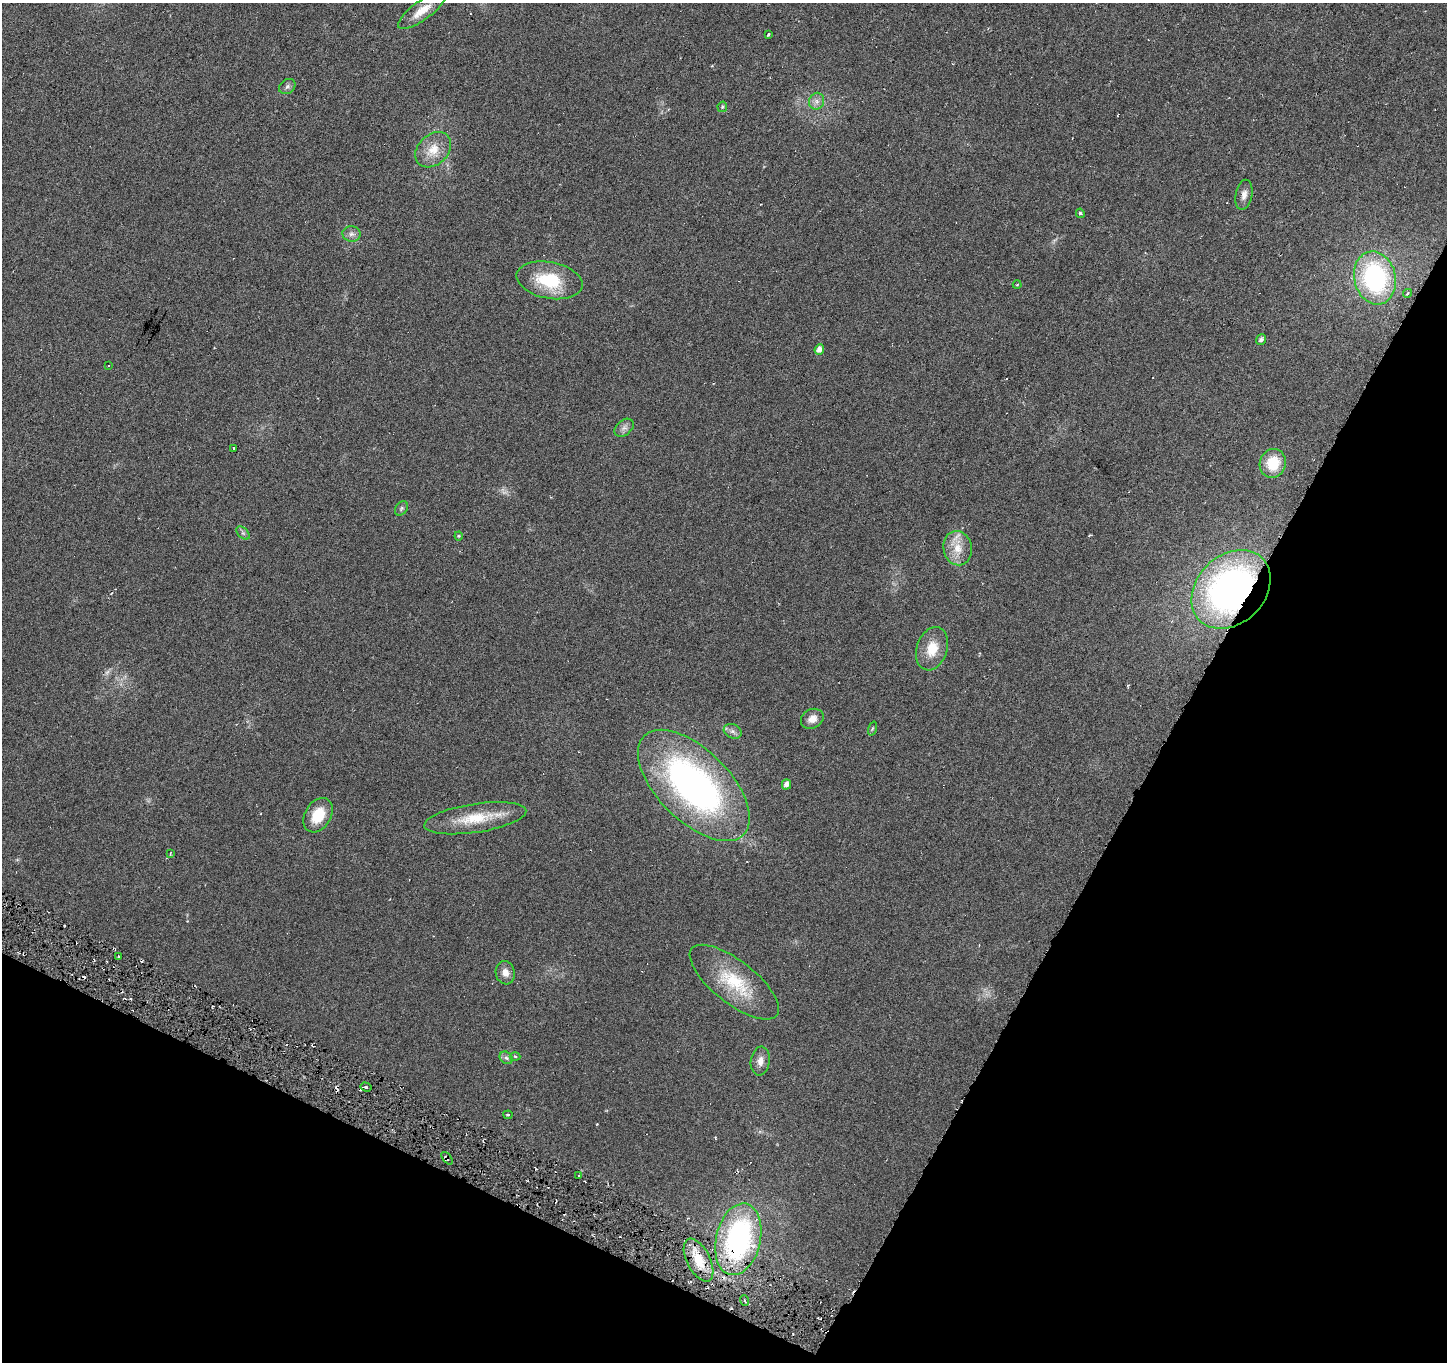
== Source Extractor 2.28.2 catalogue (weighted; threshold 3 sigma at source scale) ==
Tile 15 of 4 x 4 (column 3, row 4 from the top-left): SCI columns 2891-4335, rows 199-1558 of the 5784 x 5904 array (HDU 1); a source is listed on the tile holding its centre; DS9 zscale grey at full resolution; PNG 1449 x 1364 px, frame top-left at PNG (2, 3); each listed source drawn as its Kron ellipse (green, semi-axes under 4 px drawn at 4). Shown black and unused: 27% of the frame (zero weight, under 3 of 6 exposures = <1% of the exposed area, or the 3 px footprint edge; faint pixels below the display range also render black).
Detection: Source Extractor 2.28.2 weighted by HDU 2 'WHT'; one run over the whole footprint, this tile lists its part. Background 0.0253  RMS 0.0052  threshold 0.0211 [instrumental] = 3 sigma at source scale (4.09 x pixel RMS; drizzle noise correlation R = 1.36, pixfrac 0.8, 0.0396/0.0396 arcsec/px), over >= 5 px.
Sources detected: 57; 1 too faint to see at this stretch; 10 cosmic-ray / hot-pixel residue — neither listed nor drawn; the other 46 listed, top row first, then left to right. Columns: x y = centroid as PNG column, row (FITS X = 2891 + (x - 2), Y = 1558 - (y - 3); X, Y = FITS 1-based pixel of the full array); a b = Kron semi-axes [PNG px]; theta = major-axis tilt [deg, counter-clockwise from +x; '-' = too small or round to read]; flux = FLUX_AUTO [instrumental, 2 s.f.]
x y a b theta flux
422 10 29 9 36 7.6
768 34 3 2 - 0.85
287 86 9 7 39 1.5
816 101 8 7 - 2.2
722 107 5 5 - 0.7
433 150 20 15 43 8.5
1244 195 15 8 79 3.1
1080 213 5 4 - 0.8
351 234 9 8 - 2
1375 278 27 20 -77 69
550 280 33 18 -11 23
1017 284 4 3 - 0.38
1407 293 4 3 - 0.7
1261 339 5 4 - 1.5
819 349 5 5 - 2.9
108 366 2 2 - 0.3
624 428 11 7 40 2
234 449 3 3 - 0.81
1273 463 14 13 - 14
401 508 8 5 56 0.96
243 533 8 5 -45 1.1
459 536 4 4 - 0.48
958 548 17 14 -77 8.1
1231 589 44 34 45 160
932 649 22 15 71 10
812 719 12 9 28 4
872 728 7 3 71 0.55
733 731 9 7 -25 1.8
787 784 5 4 - 2.5
694 785 70 36 -45 180
318 815 18 13 59 13
475 818 51 14 9 17
170 854 3 2 - 0.41
118 956 3 2 - 0.46
505 973 12 9 -80 3.4
734 982 54 21 -38 25
515 1057 5 3 - 0.56
506 1058 7 5 -42 1.2
760 1061 14 9 82 3.3
366 1087 6 4 -19 0.92
508 1115 4 4 - 0.54
447 1158 7 3 -51 1.2
579 1175 2 2 - 0.55
738 1239 36 22 77 96
698 1260 23 11 -63 10
745 1300 5 2 - 0.79
Overlapping masked pixels (flux is a lower limit): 4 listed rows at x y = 1231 589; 447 1158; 738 1239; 698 1260